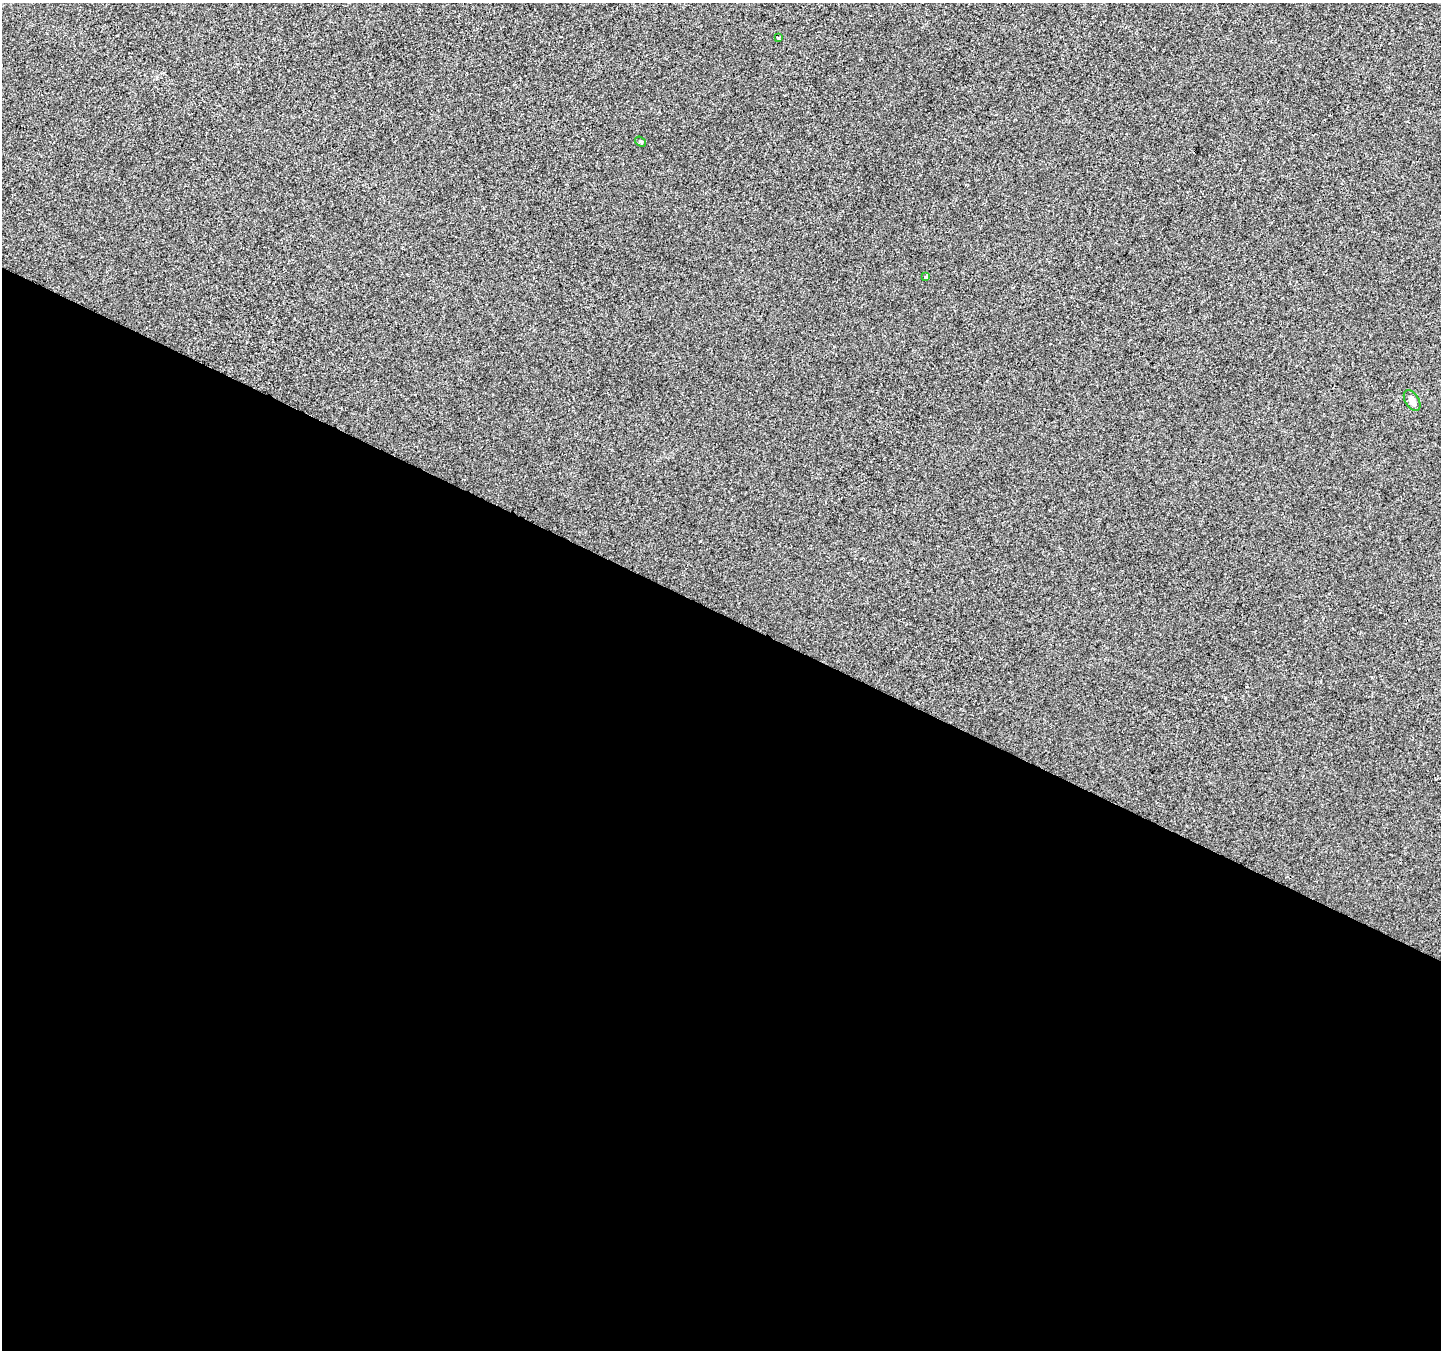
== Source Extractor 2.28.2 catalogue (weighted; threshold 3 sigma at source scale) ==
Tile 14 of 4 x 4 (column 2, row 4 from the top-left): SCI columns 1448-2886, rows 267-1614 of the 5763 x 5861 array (HDU 1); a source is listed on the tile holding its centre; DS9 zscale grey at full resolution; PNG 1443 x 1352 px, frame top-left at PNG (2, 3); each listed source drawn as its Kron ellipse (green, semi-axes under 4 px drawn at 4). Shown black and unused: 55% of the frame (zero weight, under 2 of 3 exposures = <1% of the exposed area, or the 3 px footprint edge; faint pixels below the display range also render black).
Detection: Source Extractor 2.28.2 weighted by HDU 2 'WHT'; one run over the whole footprint, this tile lists its part. Background 0.00112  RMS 0.0057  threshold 0.0257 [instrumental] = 3 sigma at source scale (4.5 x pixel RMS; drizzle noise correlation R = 1.50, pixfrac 1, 0.0396/0.0396 arcsec/px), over >= 5 px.
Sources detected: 4; all 4 listed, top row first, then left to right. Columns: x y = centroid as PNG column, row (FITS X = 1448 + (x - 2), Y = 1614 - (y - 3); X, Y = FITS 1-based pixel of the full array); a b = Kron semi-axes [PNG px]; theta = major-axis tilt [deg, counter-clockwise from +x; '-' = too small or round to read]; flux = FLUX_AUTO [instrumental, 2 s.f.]
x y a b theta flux
778 38 3 3 - 1.2
640 142 6 4 -37 0.92
925 277 4 3 - 0.66
1412 401 12 6 -59 2.7